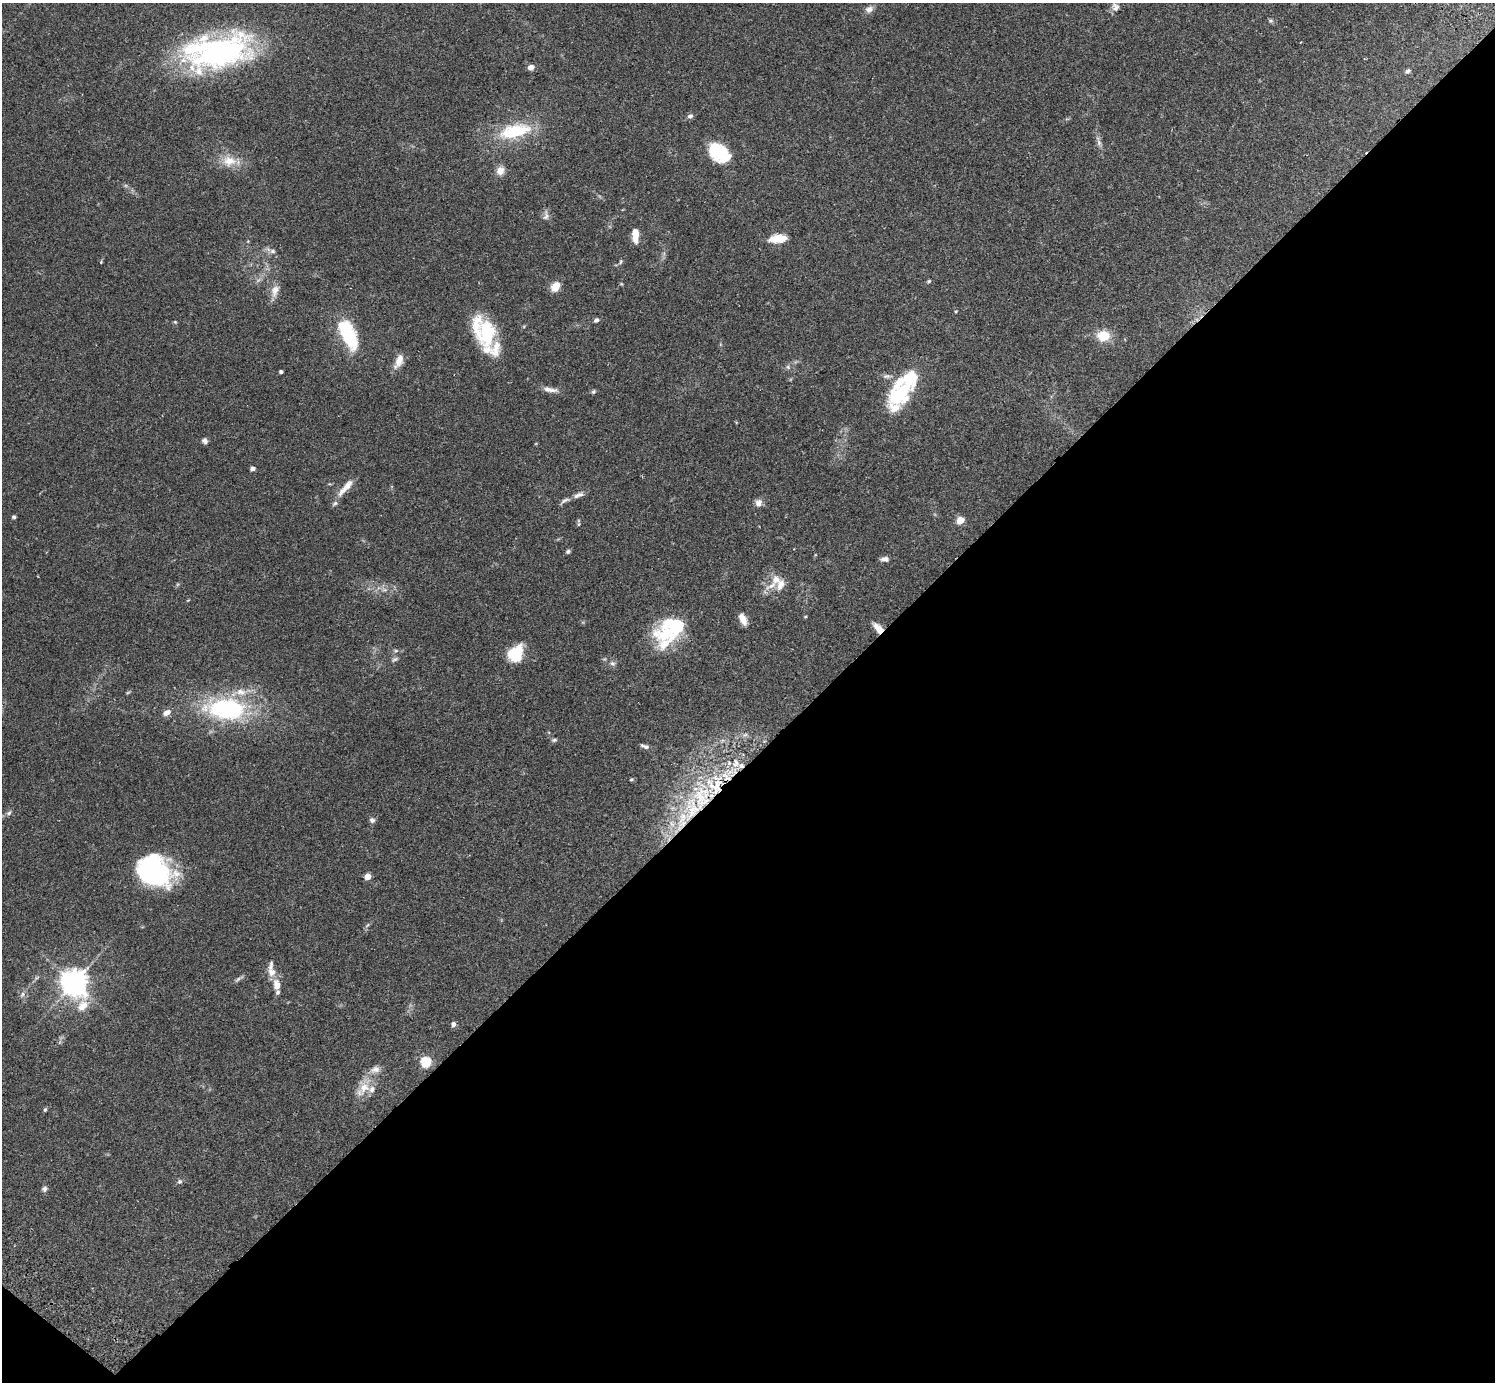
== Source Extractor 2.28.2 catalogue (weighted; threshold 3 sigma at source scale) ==
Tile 15 of 4 x 4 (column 3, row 4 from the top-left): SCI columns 3031-4523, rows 346-1725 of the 6059 x 6068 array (HDU 1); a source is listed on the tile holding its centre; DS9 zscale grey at full resolution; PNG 1497 x 1384 px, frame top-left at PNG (2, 3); no overlay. Shown black and unused: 46% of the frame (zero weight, under 2 of 3 exposures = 3% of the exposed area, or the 3 px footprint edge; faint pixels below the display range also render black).
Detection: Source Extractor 2.28.2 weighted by HDU 2 'WHT'; one run over the whole footprint, this tile lists its part. Background 0.111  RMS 0.0067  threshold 0.0302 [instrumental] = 3 sigma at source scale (4.5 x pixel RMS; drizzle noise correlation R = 1.50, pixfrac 1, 0.05/0.05 arcsec/px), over >= 5 px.
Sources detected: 103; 1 too faint to see at this stretch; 3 inside a brighter object's white glare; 4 cosmic-ray / hot-pixel residue — not listed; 18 inside a brighter listed object's ellipse — not listed separately; the other 77 listed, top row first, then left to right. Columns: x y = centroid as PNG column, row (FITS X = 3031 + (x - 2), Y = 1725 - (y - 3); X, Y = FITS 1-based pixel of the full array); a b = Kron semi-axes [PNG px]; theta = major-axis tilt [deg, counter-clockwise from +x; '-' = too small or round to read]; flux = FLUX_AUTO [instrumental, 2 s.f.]
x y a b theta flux
1115 7 12 10 -70 3.6
869 9 10 8 29 3.2
1271 21 6 5 - 1.1
217 52 81 37 10 140
531 67 6 5 - 3.8
1408 71 9 5 32 1.6
690 116 8 6 21 1.7
515 132 32 14 13 39
1099 143 9 6 -75 2.2
721 151 16 14 29 20
229 161 20 14 -1 11
500 171 11 9 63 5.1
546 216 14 7 84 2.7
635 235 15 6 -88 9
778 239 18 8 6 13
272 251 8 6 -15 1.9
101 262 4 4 - 0.62
620 262 8 3 71 0.95
929 281 5 4 - 0.95
556 286 11 8 47 7.5
275 291 19 10 74 5.9
956 311 4 3 - 0.58
596 320 6 5 - 1.7
175 322 5 4 - 0.68
348 334 33 14 -64 43
487 334 38 16 -89 39
1103 336 15 13 4 12
399 360 18 9 70 6.4
788 367 6 4 -47 1.1
281 372 4 3 - 1.6
886 376 11 6 1 2.2
550 389 21 6 -10 4.3
593 391 6 5 - 1.1
900 394 33 21 43 41
205 441 8 7 - 2
252 469 4 4 - 3
345 487 29 7 48 7.2
578 495 15 6 20 3.2
759 503 9 8 - 3.3
14 517 5 4 - 1.1
960 520 5 4 - 15
568 551 6 5 - 1.2
885 559 10 6 -1 2.7
776 579 12 12 - 6.5
384 590 9 4 -8 1.8
743 619 13 7 -66 5.1
674 627 21 10 39 110
878 628 14 7 -47 5.8
396 651 6 4 0 1
516 654 14 12 61 29
395 659 9 5 29 1.4
612 663 8 6 -29 1.8
128 692 6 4 20 0.77
241 692 15 9 -9 7.3
227 709 38 19 -4 99
167 713 11 7 27 4
554 740 7 4 10 1.2
646 747 10 6 -22 2
736 763 12 9 -88 5.4
631 779 5 4 - 0.8
702 797 38 24 87 46
9 813 8 5 40 1.6
372 820 7 6 - 1.7
368 876 5 4 - 9.8
150 877 43 28 11 70
271 966 15 6 78 3.2
74 983 9 9 - 660
277 985 15 9 -83 6.2
22 994 8 5 57 1.7
83 1006 17 12 38 8.9
453 1024 5 5 - 2.4
426 1062 6 5 - 47
375 1069 14 9 16 4.5
364 1087 20 14 56 11
45 1109 6 4 62 0.9
180 1181 6 6 - 1.4
44 1189 7 6 - 1.9
Overlapping masked pixels (flux is a lower limit): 2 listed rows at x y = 878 628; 702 797